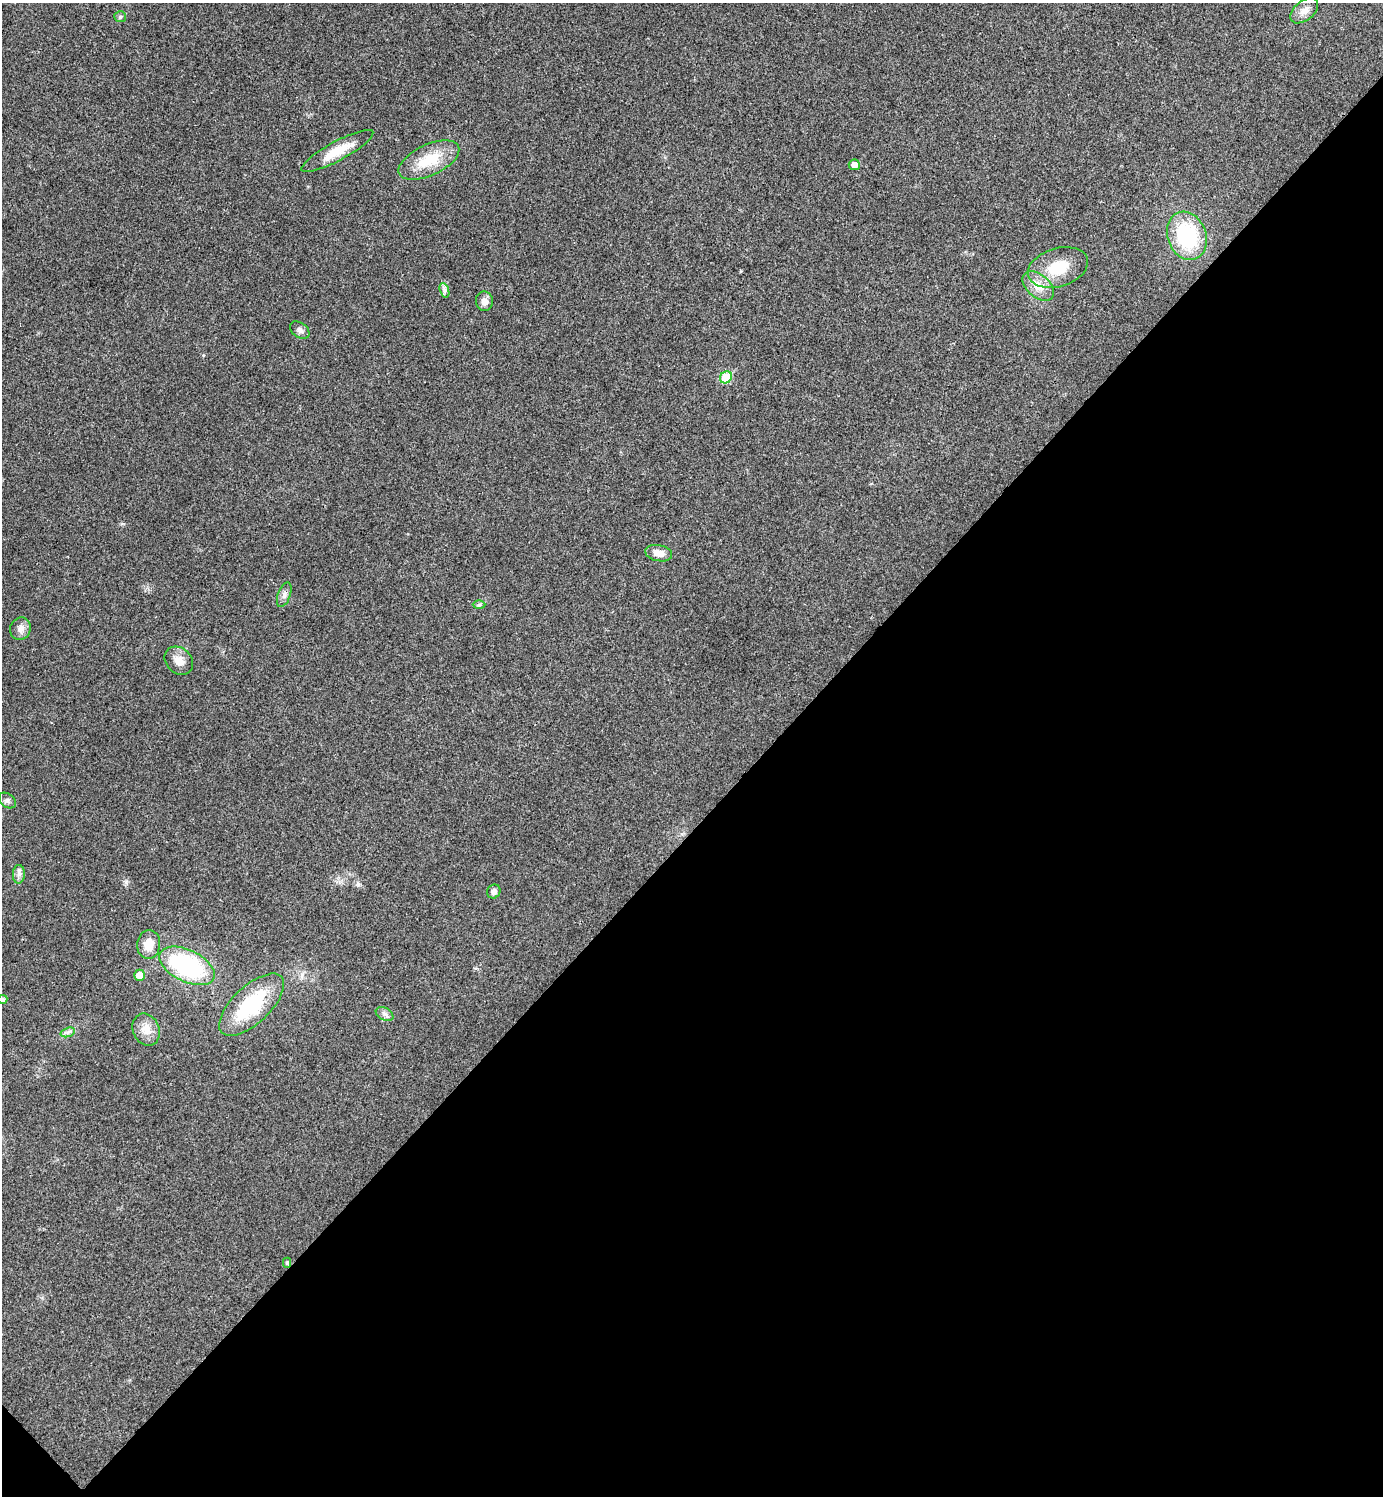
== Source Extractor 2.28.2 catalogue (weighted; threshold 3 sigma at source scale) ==
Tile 15 of 4 x 4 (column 3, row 4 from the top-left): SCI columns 2922-4302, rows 7-1500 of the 5984 x 5984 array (HDU 1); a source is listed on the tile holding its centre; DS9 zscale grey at full resolution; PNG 1385 x 1498 px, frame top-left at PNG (2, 3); each listed source drawn as its Kron ellipse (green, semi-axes under 4 px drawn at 4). Shown black and unused: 45% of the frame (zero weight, under 3 of 4 exposures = <1% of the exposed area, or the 3 px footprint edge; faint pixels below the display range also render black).
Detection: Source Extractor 2.28.2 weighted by HDU 2 'WHT'; one run over the whole footprint, this tile lists its part. Background 0.0199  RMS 0.0054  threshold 0.0245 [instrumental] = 3 sigma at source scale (4.5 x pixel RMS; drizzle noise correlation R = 1.50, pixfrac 1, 0.05/0.05 arcsec/px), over >= 5 px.
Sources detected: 29; all 29 listed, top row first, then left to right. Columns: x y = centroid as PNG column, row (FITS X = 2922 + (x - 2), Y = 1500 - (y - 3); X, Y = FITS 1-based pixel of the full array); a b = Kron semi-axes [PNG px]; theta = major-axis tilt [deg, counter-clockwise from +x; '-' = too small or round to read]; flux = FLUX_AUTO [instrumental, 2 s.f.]
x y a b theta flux
1304 11 16 9 40 4.6
120 17 6 5 - 0.89
337 151 40 9 28 12
429 160 33 15 25 18
854 165 5 5 - 3.7
1187 236 25 19 -69 41
1058 267 31 19 17 18
1038 286 18 11 -40 6.9
444 290 7 4 -71 1.3
484 301 9 8 - 3.2
300 330 11 7 -36 2
726 377 6 5 - 23
659 553 14 8 -11 4.7
284 595 13 6 69 2.4
479 605 6 4 1 0.84
20 629 11 10 - 3.5
179 661 15 12 -43 5.3
7 801 9 6 -39 1.7
19 874 9 6 87 2
494 892 7 6 - 2.4
149 944 14 11 86 7.7
187 966 30 16 -26 59
139 975 5 5 - 5.6
3 1000 5 4 - 1.1
251 1005 41 18 43 38
385 1014 9 6 -27 1.8
146 1030 16 13 -66 6.1
68 1032 7 4 18 1.5
287 1263 5 4 - 0.91
Isophote crosses this tile's border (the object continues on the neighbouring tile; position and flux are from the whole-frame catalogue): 1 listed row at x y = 3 1000
Unlisted compact peaks at least as high as the median listed source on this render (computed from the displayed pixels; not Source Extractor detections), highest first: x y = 126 882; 358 884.